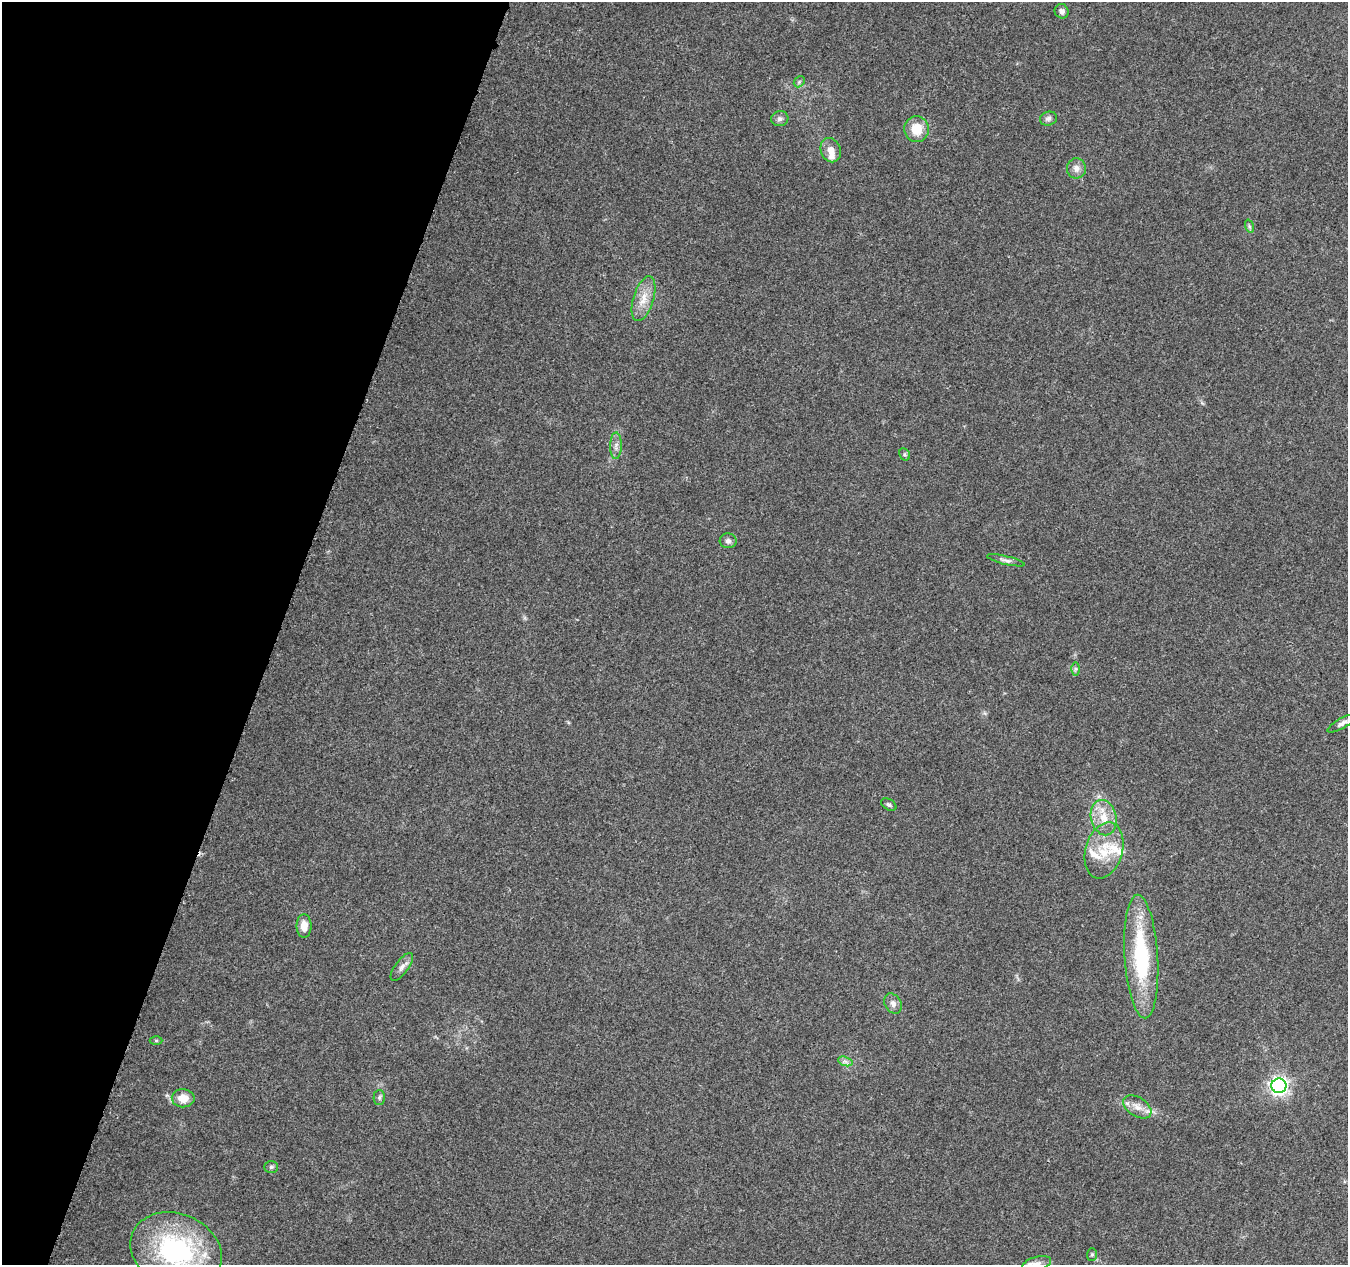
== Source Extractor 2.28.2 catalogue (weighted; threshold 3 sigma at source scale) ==
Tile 9 of 4 x 4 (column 1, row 3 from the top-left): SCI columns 19-1364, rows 1551-2813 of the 5411 x 5567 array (HDU 1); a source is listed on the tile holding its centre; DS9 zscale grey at full resolution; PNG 1350 x 1267 px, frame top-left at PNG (2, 2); each listed source drawn as its Kron ellipse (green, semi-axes under 4 px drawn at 4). Shown black and unused: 21% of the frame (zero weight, under 3 of 5 exposures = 1% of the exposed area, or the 3 px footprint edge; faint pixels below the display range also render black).
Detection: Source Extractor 2.28.2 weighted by HDU 2 'WHT'; one run over the whole footprint, this tile lists its part. Background 0.103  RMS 0.0053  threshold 0.0238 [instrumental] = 3 sigma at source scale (4.5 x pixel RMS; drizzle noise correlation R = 1.50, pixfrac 1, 0.0396/0.0396 arcsec/px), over >= 5 px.
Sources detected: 36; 4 inside a brighter listed object's ellipse — not listed separately; the other 32 listed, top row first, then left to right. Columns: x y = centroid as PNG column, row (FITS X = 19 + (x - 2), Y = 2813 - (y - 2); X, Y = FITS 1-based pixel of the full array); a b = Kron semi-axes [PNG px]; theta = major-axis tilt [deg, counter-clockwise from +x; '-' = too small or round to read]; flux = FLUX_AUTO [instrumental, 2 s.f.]
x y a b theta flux
1062 11 7 7 - 2.1
799 82 6 4 47 0.91
780 119 9 7 15 1.8
1048 119 8 7 - 1.7
916 129 13 12 - 9.7
831 150 12 9 -68 5.1
1076 168 10 9 - 3.2
1249 226 7 4 -72 0.88
643 299 23 10 73 7.9
616 446 13 5 88 2.5
905 454 6 5 - 0.9
728 541 8 7 - 1.7
1006 560 19 4 -13 1.9
1075 669 6 4 89 0.94
1342 723 17 5 29 2.1
889 805 8 5 -31 1.2
1104 818 18 12 -76 9
1104 850 29 18 74 16
304 926 11 7 90 5.2
1141 957 62 16 -86 50
402 967 16 6 54 2.8
893 1004 10 8 -59 2.5
156 1040 6 4 0 0.66
845 1061 7 4 -19 1.5
1279 1086 7 7 - 240
379 1097 7 5 89 1.1
183 1098 11 9 -2 7.2
1137 1107 15 9 -33 5.1
271 1167 7 5 1 1.1
176 1250 47 37 -22 89
1092 1254 6 5 - 0.85
1037 1264 15 7 16 3
Isophote crosses this tile's border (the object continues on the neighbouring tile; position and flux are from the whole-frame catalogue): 2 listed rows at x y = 176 1250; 1037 1264